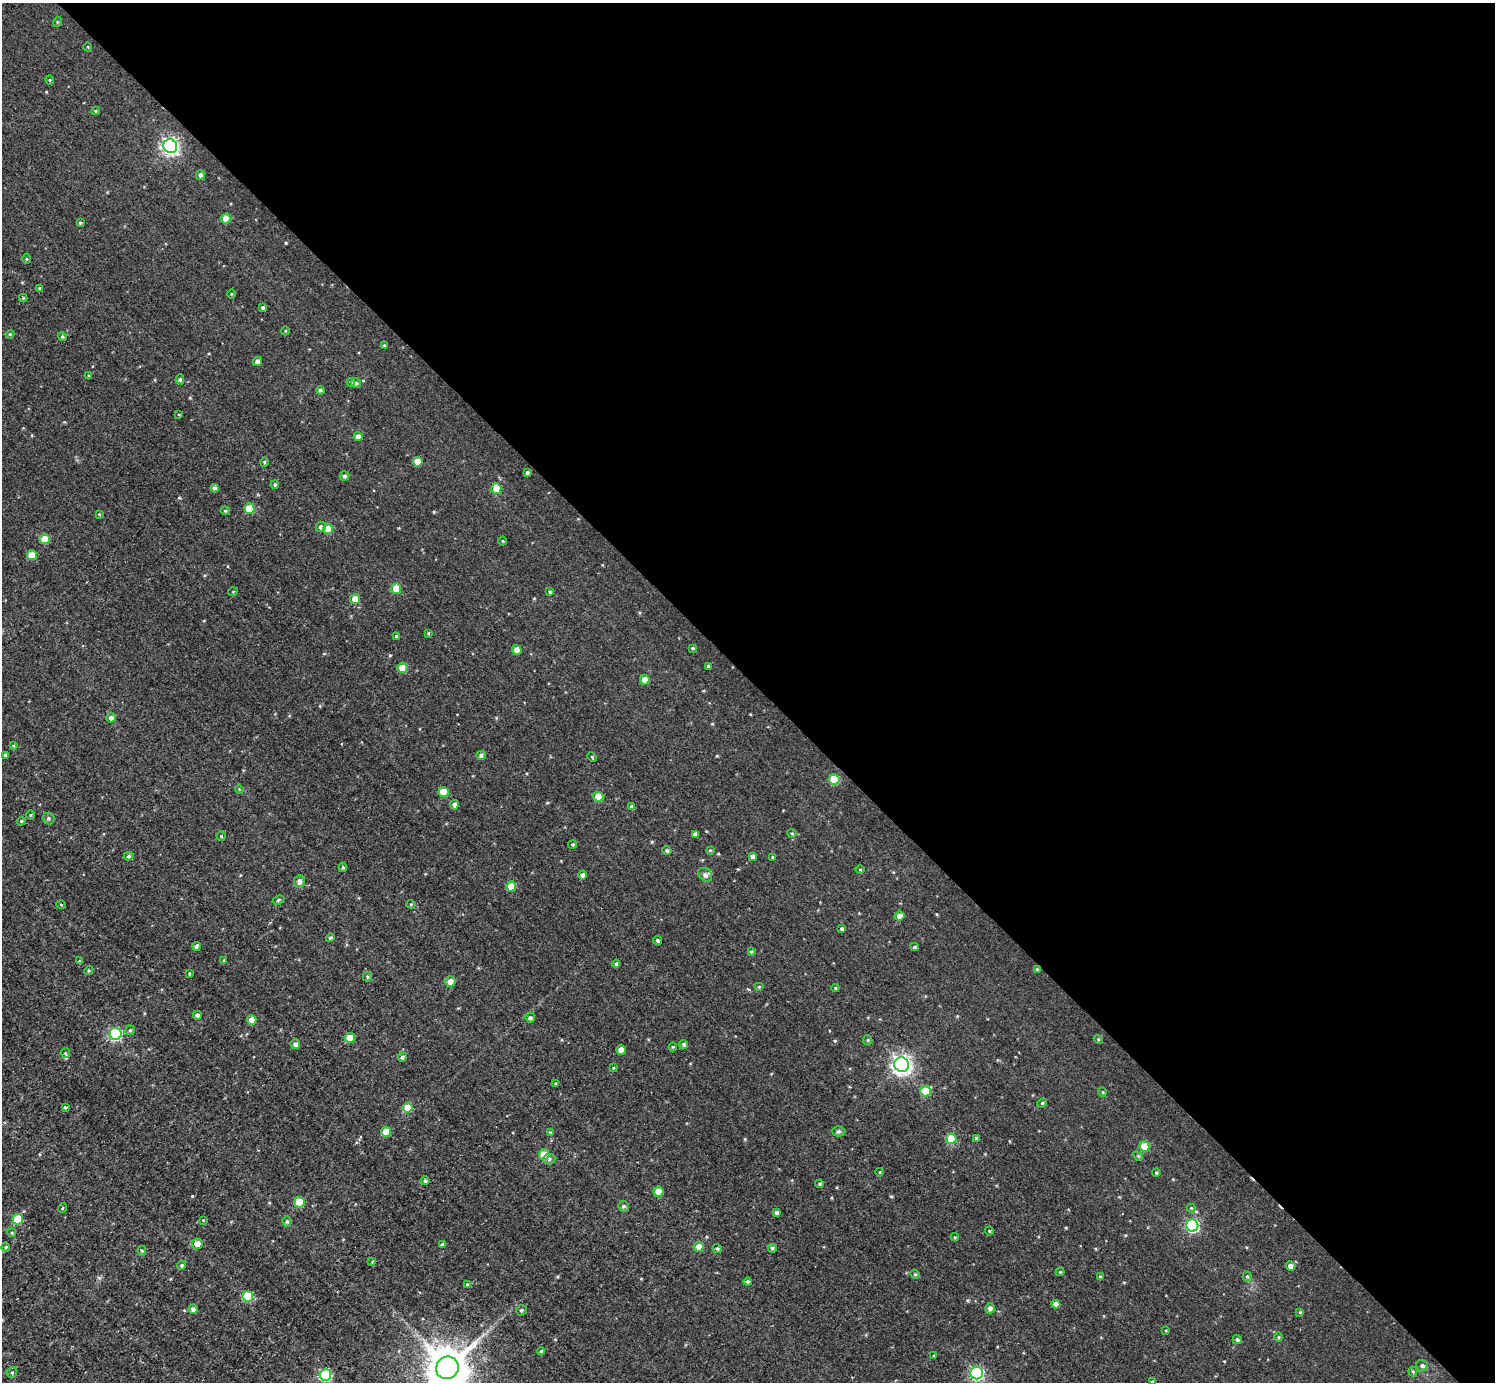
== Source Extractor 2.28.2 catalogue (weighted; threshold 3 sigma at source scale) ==
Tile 8 of 4 x 4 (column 4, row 2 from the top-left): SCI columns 4486-5978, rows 2920-4299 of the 5983 x 5981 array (HDU 1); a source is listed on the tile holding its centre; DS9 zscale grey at full resolution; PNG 1497 x 1384 px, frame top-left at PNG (2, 3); each listed source drawn as its Kron ellipse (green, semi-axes under 4 px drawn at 4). Shown black and unused: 49% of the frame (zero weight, under 3 of 4 exposures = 1% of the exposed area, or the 3 px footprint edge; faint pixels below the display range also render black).
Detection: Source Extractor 2.28.2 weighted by HDU 2 'WHT'; one run over the whole footprint, this tile lists its part. Background 0.0567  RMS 0.062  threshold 0.28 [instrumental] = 3 sigma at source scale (4.5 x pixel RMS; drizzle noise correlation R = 1.50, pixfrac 1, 0.05/0.05 arcsec/px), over >= 5 px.
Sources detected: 183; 1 inside a brighter listed object's ellipse — not listed separately; the other 182 listed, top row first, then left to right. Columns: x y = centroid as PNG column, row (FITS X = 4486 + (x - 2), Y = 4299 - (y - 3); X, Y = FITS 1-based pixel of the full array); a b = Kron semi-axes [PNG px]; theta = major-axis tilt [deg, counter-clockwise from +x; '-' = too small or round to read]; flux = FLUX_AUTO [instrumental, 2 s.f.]
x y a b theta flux
57 22 5 3 - 5.4
88 47 4 3 - 4.7
50 80 4 4 - 6
96 111 4 4 - 6.7
170 146 7 6 - 1900
200 175 5 4 - 15
226 218 5 5 - 82
80 223 4 4 - 7.6
26 259 5 3 - 6.2
40 288 4 3 - 7.9
232 294 4 3 - 4.2
23 298 4 4 - 7.1
263 307 4 4 - 10
285 331 4 3 - 4.4
10 334 4 3 - 6
62 337 4 4 - 8
384 345 4 3 - 6
257 361 5 4 - 26
88 376 4 3 - 4.8
180 379 5 4 - 9.6
351 382 4 3 - 6.8
356 383 5 5 - 10
320 390 4 4 - 11
179 415 4 2 - 4
358 436 4 4 - 33
264 462 4 4 - 6.8
418 462 5 4 - 68
527 473 3 3 - 11
344 476 5 4 - 11
275 485 4 3 - 8.2
215 488 4 4 - 18
496 488 5 5 - 85
249 509 5 5 - 110
225 511 5 4 - 8.4
99 514 3 3 - 4
321 527 5 5 - 18
328 529 5 5 - 100
45 539 5 5 - 110
503 541 4 3 - 4.3
32 555 5 5 - 95
396 589 5 5 - 110
233 592 5 3 - 4.5
550 592 4 3 - 6.7
355 599 5 5 - 110
428 633 3 3 - 6.4
396 636 3 3 - 4.9
692 648 4 3 - 7.8
517 650 5 5 - 61
708 666 3 3 - 5.9
402 668 5 5 - 100
645 680 5 4 - 59
111 718 4 4 - 24
13 746 4 3 - 5.7
5 755 3 3 - 11
481 755 5 4 - 15
592 757 5 3 - 6
834 779 5 5 - 190
239 789 4 3 - 4.9
443 792 5 5 - 130
598 797 5 5 - 94
454 805 5 4 - 17
632 807 4 4 - 17
30 815 4 3 - 4.9
49 818 6 6 - 13
21 821 5 4 - 7.8
792 833 4 4 - 6.9
695 834 4 4 - 23
221 836 4 4 - 6.9
572 844 4 4 - 7.9
710 850 4 4 - 5.5
667 851 4 4 - 11
129 856 5 4 - 10
752 856 4 3 - 20
773 857 4 3 - 8.1
343 867 4 3 - 8.2
860 870 5 3 - 5.2
582 875 4 4 - 21
705 875 8 6 -45 16
299 882 6 5 - 25
511 887 5 5 - 100
278 900 6 4 28 8.9
61 904 4 3 - 5.8
411 904 4 4 - 6.5
900 916 5 4 - 35
842 929 4 4 - 8.7
330 938 4 4 - 11
658 940 4 4 - 13
196 946 4 4 - 15
915 947 4 3 - 9.6
751 951 4 4 - 7
224 960 4 3 - 7.4
79 961 4 4 - 5.2
616 964 4 4 - 8.7
1037 969 4 4 - 6
89 970 5 4 - 6.6
189 973 4 2 - 4.4
367 977 5 5 - 8.8
450 982 5 5 - 51
759 987 5 4 - 6.4
835 988 4 4 - 5.7
197 1015 4 4 - 11
530 1018 5 4 - 13
252 1020 5 4 - 66
130 1030 5 4 - 9
116 1034 6 6 - 630
350 1038 5 5 - 100
1098 1039 5 3 - 6.1
868 1040 5 4 - 7
295 1044 5 5 - 17
684 1044 5 4 - 11
673 1047 4 4 - 6.1
621 1050 5 4 - 65
65 1053 5 4 - 7.9
402 1057 5 4 - 14
902 1065 7 7 - 2600
613 1068 3 3 - 5.2
556 1084 4 4 - 6.5
925 1091 5 5 - 160
1103 1092 5 3 - 5.6
1042 1103 5 4 - 8
65 1107 4 3 - 10
408 1108 5 5 - 100
839 1131 7 5 0 11
386 1132 5 5 - 94
551 1132 4 4 - 8.7
976 1138 4 4 - 12
951 1139 5 5 - 130
1144 1146 5 5 - 130
544 1155 5 5 - 120
1138 1156 6 3 -45 6.7
549 1159 6 5 - 11
880 1172 4 3 - 4.2
1156 1173 4 3 - 6.7
425 1181 4 4 - 9.5
820 1184 4 4 - 9.6
659 1192 5 5 - 84
299 1202 5 5 - 130
624 1206 5 5 - 14
62 1208 5 3 - 5.1
1191 1208 4 4 - 5.5
777 1213 4 3 - 17
18 1219 5 5 - 180
203 1220 3 2 - 4.6
287 1221 5 4 - 10
1192 1226 6 6 - 680
989 1231 4 4 - 6.6
12 1233 4 3 - 5.5
955 1237 4 3 - 6.8
197 1244 5 5 - 49
443 1244 4 3 - 10
6 1247 4 4 - 7.2
699 1247 5 5 - 54
772 1248 5 5 - 9.9
717 1249 4 4 - 10
142 1251 5 4 - 8.1
372 1262 3 3 - 5.2
182 1265 5 4 - 13
1291 1266 5 4 - 35
1060 1272 4 3 - 5.4
915 1274 5 4 - 7.2
1247 1276 5 4 - 7.3
1100 1277 3 3 - 7.8
748 1282 4 4 - 12
467 1285 4 3 - 5.7
248 1296 5 5 - 220
1056 1304 4 4 - 28
990 1308 5 5 - 28
193 1309 4 4 - 26
521 1310 5 5 - 12
1300 1312 4 4 - 4.7
1166 1330 4 3 - 4.9
1278 1337 5 3 - 5.9
1237 1340 4 4 - 12
541 1351 4 4 - 8.3
934 1356 3 3 - 5.3
1422 1366 6 5 - 13
447 1368 11 11 - 23000
1413 1371 5 4 - 7.4
12 1372 5 4 - 10
977 1373 6 6 - 840
325 1375 6 5 - 510
1153 1382 4 3 - 12
Isophote crosses this tile's border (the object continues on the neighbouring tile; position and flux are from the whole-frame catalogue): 2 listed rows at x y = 447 1368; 1153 1382